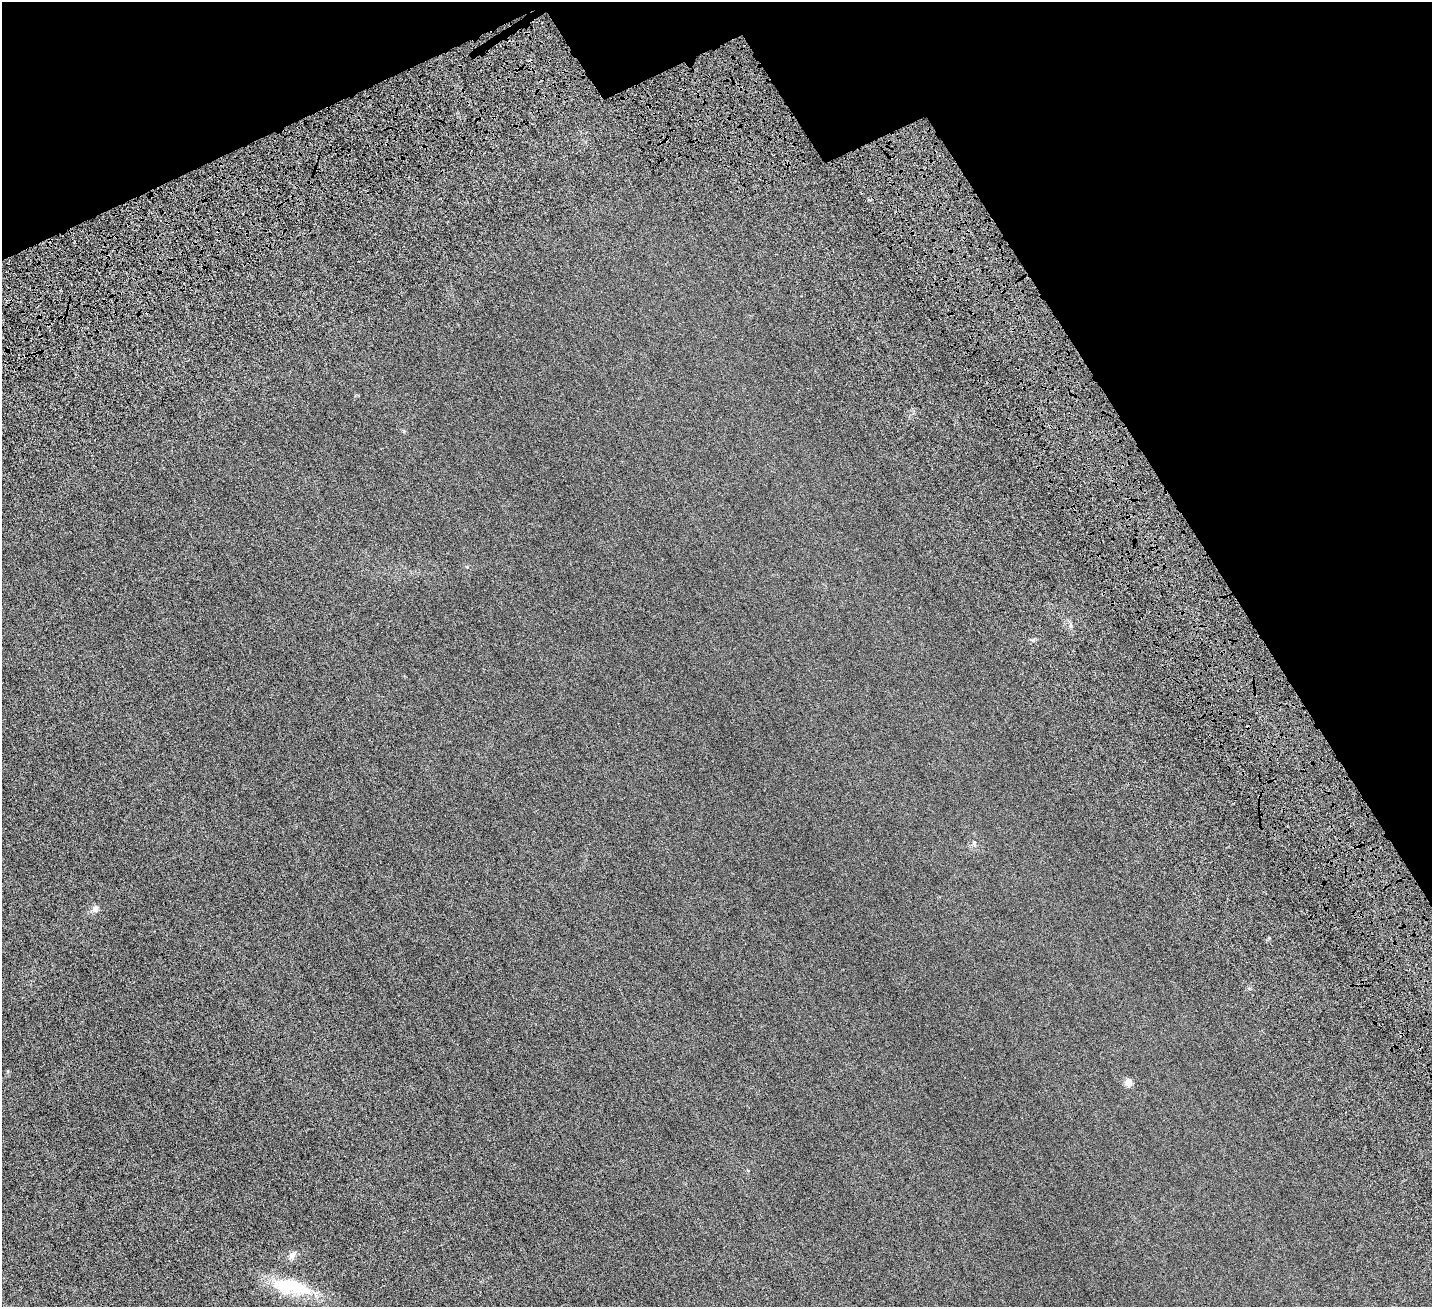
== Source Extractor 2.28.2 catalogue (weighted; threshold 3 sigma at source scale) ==
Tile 3 of 4 x 4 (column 3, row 1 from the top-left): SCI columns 3165-4594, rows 4395-5699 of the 6329 x 6320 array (HDU 1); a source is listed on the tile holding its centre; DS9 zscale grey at full resolution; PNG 1434 x 1309 px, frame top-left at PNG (2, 2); no overlay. Shown black and unused: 20% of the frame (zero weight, under 6 of 12 exposures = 14% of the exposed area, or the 3 px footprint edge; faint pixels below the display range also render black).
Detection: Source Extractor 2.28.2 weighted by HDU 2 'WHT'; one run over the whole footprint, this tile lists its part. Background 0.00232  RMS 0.002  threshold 0.00827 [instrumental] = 3 sigma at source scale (4.09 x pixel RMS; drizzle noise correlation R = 1.36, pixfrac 0.8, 0.05/0.05 arcsec/px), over >= 5 px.
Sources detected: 4; all 4 listed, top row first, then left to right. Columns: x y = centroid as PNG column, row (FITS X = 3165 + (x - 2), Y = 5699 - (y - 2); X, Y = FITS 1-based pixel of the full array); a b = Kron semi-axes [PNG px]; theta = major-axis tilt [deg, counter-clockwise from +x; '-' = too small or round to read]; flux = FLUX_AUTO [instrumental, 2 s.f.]
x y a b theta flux
95 908 8 8 - 0.72
1128 1082 5 5 - 4.3
292 1255 12 8 49 0.79
291 1286 48 18 -10 9.5